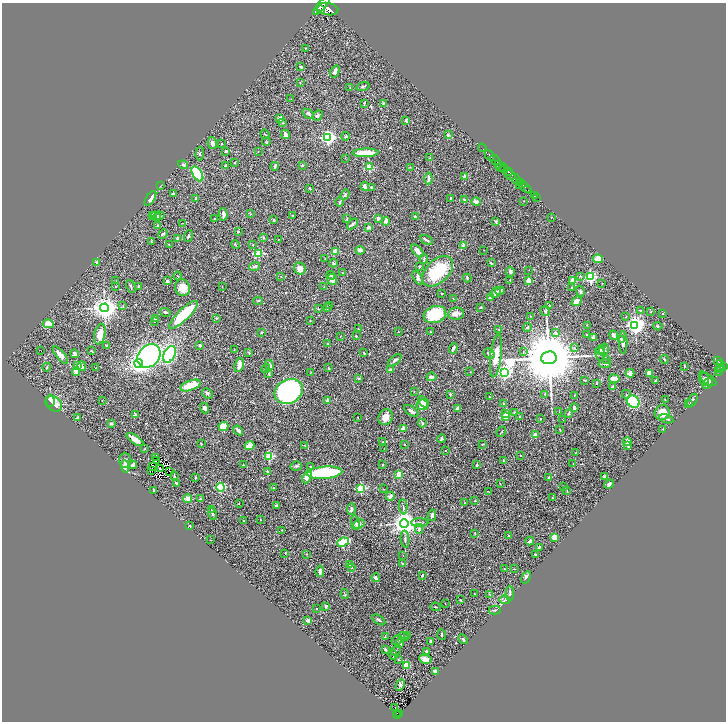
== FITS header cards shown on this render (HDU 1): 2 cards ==
NAXIS1  =                 1448
NAXIS2  =                 1439

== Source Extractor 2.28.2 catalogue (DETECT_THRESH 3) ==
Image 1448 x 1439 px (HDU 1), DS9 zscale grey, zoomed out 1/2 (1 PNG px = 2 x 2 image px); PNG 728 x 724 px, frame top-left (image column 1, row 1438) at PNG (2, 3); each listed source drawn as its Kron ellipse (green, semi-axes under 4 px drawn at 4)
Background 0.739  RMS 0.029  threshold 0.0863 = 3 sigma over >= 5 px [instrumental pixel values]
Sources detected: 458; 39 cannot appear on this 1/2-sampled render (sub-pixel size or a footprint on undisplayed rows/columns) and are neither listed nor drawn; the other 419 listed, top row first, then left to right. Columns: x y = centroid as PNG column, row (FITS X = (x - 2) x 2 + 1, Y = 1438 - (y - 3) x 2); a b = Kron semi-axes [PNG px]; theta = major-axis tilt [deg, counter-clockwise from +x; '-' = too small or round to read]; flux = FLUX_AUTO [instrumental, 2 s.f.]
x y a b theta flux
321 6 12 4 49 4000
321 9 2 1 - 370
328 9 11 6 -10 4900
305 49 3 2 - 1.6
301 67 3 3 - 10
335 71 6 4 56 15
300 83 2 2 - 2.9
363 86 7 2 17 5.9
350 88 3 2 - 2
291 99 3 2 - 1.9
364 103 3 2 - 7.5
384 103 3 2 - 7.2
308 114 6 3 -33 9.4
317 116 5 4 - 12
280 118 4 3 - 31
406 121 3 2 - 9.8
282 123 3 3 - 4.5
265 134 5 2 - 5.7
285 134 4 2 - 25
448 135 2 2 - 19
346 136 4 3 - 5.7
328 137 4 3 - 1400
266 142 4 2 - 2.8
212 143 6 4 -76 21
221 144 2 2 - 2.6
482 148 4 1 - 60
226 151 3 3 - 8
258 152 2 1 - 1.4
365 153 13 3 2 110
200 154 6 3 87 7
490 156 6 2 -46 1300
345 158 3 2 - 2
430 158 3 2 - 5.3
495 160 6 2 -39 1000
235 163 2 2 - 5.5
183 165 5 4 - 8.7
303 165 4 3 - 5.5
499 165 4 2 - 310
225 166 3 2 - 9.2
275 166 4 2 - 15
369 167 3 3 - 190
410 167 3 2 - 2.2
500 167 4 2 - 400
504 168 4 3 - 540
508 172 2 2 - 360
197 174 8 4 -58 350
510 175 6 3 -31 1000
465 176 2 2 - 62
428 178 6 3 89 14
515 179 6 2 -50 2200
520 183 2 2 - 410
161 186 4 2 - 3.3
365 186 4 3 - 22
519 186 2 1 - 27
524 186 10 2 -41 1100
371 187 3 3 - 3.9
310 188 3 2 - 5.8
528 190 3 2 - 230
173 194 3 2 - 7.9
345 195 6 3 70 6.4
534 196 2 1 - 41
536 197 2 1 - 11
150 198 8 4 57 29
451 198 3 2 - 3.5
196 199 2 2 - 22
465 200 4 3 - 7.4
524 201 2 2 - 1.8
340 202 5 2 - 5.8
476 202 4 3 - 26
223 214 6 3 -88 16
250 214 3 2 - 3.4
153 215 4 3 - 33
293 215 2 2 - 5.1
156 216 5 3 - 14
159 216 5 3 - 13
415 216 3 2 - 5.5
551 217 2 1 - 2.9
214 218 2 2 - 2.7
347 218 3 3 - 3.6
378 218 3 3 - 11
274 220 3 3 - 5.7
386 221 4 3 - 21
496 221 4 3 - 5
182 223 2 2 - 2.1
352 224 6 4 43 10
157 226 3 2 - 4.6
368 227 3 3 - 11
238 232 4 3 - 6.4
163 234 5 3 - 7
188 236 6 3 71 6.7
177 238 2 2 - 14
263 238 3 3 - 5.8
278 240 3 2 - 2.3
426 240 7 2 -31 9.2
152 242 2 1 - 1.1
169 244 2 1 - 1.9
236 245 4 2 - 3
253 245 3 2 - 2.8
463 245 2 2 - 46
360 250 4 3 - 19
484 250 2 1 - 1.5
335 251 4 3 - 47
417 251 7 4 -48 31
259 254 3 3 - 200
325 259 2 2 - 2.1
424 259 5 2 - 7.2
598 259 5 4 - 44
96 262 4 2 - 7
333 263 4 2 - 6.5
491 263 3 2 - 4.5
255 266 6 3 20 13
419 267 3 3 - 5
300 269 6 5 - 43
529 270 2 2 - 1.6
438 271 18 11 44 270
510 272 5 3 - 9.8
343 273 2 2 - 2.1
331 275 4 3 - 7.9
178 276 4 2 - 4.3
281 276 2 1 - 1.9
580 276 4 3 - 3.7
590 277 3 3 - 800
418 278 7 3 -60 16
467 278 4 3 - 4.4
332 280 6 5 - 23
510 280 3 2 - 3.6
529 280 2 2 - 95
116 281 3 2 - 2.6
167 281 4 4 - 14
573 281 4 4 - 58
602 283 2 1 - 2.4
139 286 4 4 - 6.2
222 286 2 2 - 2.1
116 287 3 2 - 4.9
131 287 7 3 -65 7.3
324 287 3 2 - 2.2
182 288 8 7 - 79
571 288 3 3 - 3.9
500 291 5 3 - 17
580 291 6 3 -73 8.9
495 293 6 3 44 21
441 294 2 2 - 3.3
490 298 3 3 - 20
453 299 2 2 - 2
258 301 4 2 - 4.5
576 301 5 4 - 43
330 305 3 2 - 2.6
550 305 2 2 - 2.1
123 306 3 2 - 2.6
105 308 4 4 - 4700
327 308 4 3 - 6.4
480 308 3 2 - 6.8
318 309 3 2 - 3
545 311 5 3 - 5.7
641 311 3 3 - 4
165 312 5 3 - 6.3
651 312 3 2 - 3.6
663 313 2 2 - 2.2
435 314 11 8 19 300
456 314 8 6 7 32
183 315 19 5 44 290
530 316 2 2 - 2.8
626 317 2 2 - 2.8
155 319 3 2 - 8.5
216 319 3 3 - 3.8
310 321 2 2 - 2.8
154 322 2 2 - 2
48 324 5 4 - 63
587 325 2 1 - 1.5
635 325 4 4 - 3000
658 326 5 3 - 5.2
527 327 4 3 - 5.2
358 329 3 2 - 4.1
499 330 3 3 - 4.1
262 332 3 2 - 4.4
398 332 2 2 - 4.1
431 332 2 2 - 3.4
556 333 3 3 - 12
100 334 10 5 76 53
587 335 2 2 - 3.8
614 335 4 3 - 22
340 336 2 1 - 1.4
356 336 2 2 - 4.3
593 338 3 2 - 19
621 339 4 3 - 5.6
623 342 11 3 90 16
328 343 2 2 - 4.7
200 345 3 3 - 12
106 346 3 2 - 4.2
453 348 5 3 - 13
574 348 4 3 - 6.4
234 350 2 2 - 2
600 350 5 4 - 11
604 350 6 4 81 12
41 351 2 1 - 22
91 351 3 2 - 3.1
523 352 3 2 - 2.2
249 353 4 2 - 3.9
364 353 3 2 - 3.8
489 353 6 4 -31 14
75 354 4 3 - 16
170 354 9 5 63 750
600 354 7 5 -76 9.5
60 355 11 3 -50 43
149 356 13 10 47 1100
496 356 21 5 83 68
549 358 8 6 6 68000
606 359 4 2 - 4.2
664 359 4 2 - 5.4
395 360 8 3 40 13
718 361 4 2 - 190
139 364 4 4 - 1900
605 364 6 3 -4 9.7
720 364 3 2 - 240
77 365 4 3 - 13
239 365 7 4 73 36
269 365 5 4 - 20
82 366 5 4 - 15
685 366 2 2 - 3.1
47 367 4 2 - 3.3
724 367 3 2 - 370
96 368 2 1 - 2
328 368 3 2 - 2.8
721 368 2 1 - 110
266 369 5 2 - 4.3
720 369 4 2 - 300
390 370 3 3 - 5.9
76 372 4 3 - 38
310 372 2 2 - 1.7
470 372 2 2 - 1.9
504 372 4 4 - 1400
719 372 3 2 - 53
630 373 4 4 - 43
649 373 3 3 - 64
269 374 4 3 - 5.9
431 377 5 3 - 15
359 378 3 3 - 5.4
614 379 5 3 - 61
704 379 7 5 -75 16
585 380 3 2 - 3.6
708 380 9 5 -34 25
656 381 3 2 - 5.2
596 383 3 2 - 3.7
708 384 6 4 48 9.3
190 386 10 5 19 140
613 387 3 3 - 17
289 391 14 12 29 1100
414 392 2 2 - 2.2
207 393 6 4 -46 9.6
450 394 3 3 - 4.7
545 394 3 2 - 2.9
626 394 4 3 - 4.9
574 395 2 2 - 3.5
490 397 3 2 - 2.6
102 400 2 1 - 2.8
328 400 2 2 - 46
665 400 3 2 - 2.2
692 400 7 3 60 7
50 401 6 3 -89 39
633 401 7 5 -39 500
423 402 7 4 -49 41
504 403 2 2 - 3
54 404 9 6 -38 72
689 404 4 2 - 3.6
422 405 6 5 - 75
574 407 4 3 - 7
205 408 5 4 - 11
457 408 3 2 - 8.2
411 411 8 3 -37 15
514 412 3 2 - 3.4
559 412 3 2 - 3.2
506 413 2 2 - 40
662 413 7 7 - 73
569 414 4 3 - 5.2
135 415 2 2 - 47
505 416 3 2 - 190
519 416 3 3 - 4.4
386 417 8 7 - 46
78 418 3 2 - 11
358 418 3 1 - 2.1
541 419 2 2 - 2
666 419 7 3 -14 11
563 420 2 1 - 1.5
422 423 4 3 - 7.9
111 424 4 3 - 9.6
223 426 5 4 - 63
403 429 2 2 - 82
663 429 3 2 - 1.9
238 430 5 2 - 14
560 430 3 2 - 2.8
501 432 5 2 - 3.4
536 434 3 3 - 34
441 439 4 3 - 9.8
135 440 10 3 -35 63
383 441 2 2 - 1.5
627 441 4 4 - 35
201 443 3 2 - 4
404 444 2 2 - 4.4
483 444 3 2 - 2.4
250 446 5 4 - 77
305 446 4 2 - 4.2
628 446 3 2 - 8.1
145 449 2 2 - 4.2
384 449 3 1 - 2
446 450 2 2 - 3.8
576 452 3 2 - 2.5
521 455 2 1 - 2.3
269 456 3 3 - 260
156 458 3 1 - 0.39
125 460 7 6 - 18
156 460 2 1 - 0.49
504 461 4 2 - 4.4
573 463 2 2 - 1.6
133 465 4 3 - 14
243 465 3 2 - 1.7
382 465 2 2 - 7.9
477 465 2 2 - 9
125 466 6 4 -86 23
152 466 2 1 - 0.83
296 466 6 4 14 9
310 467 3 2 - 2.6
160 468 2 1 - 2.4
151 470 3 1 - 2
170 472 3 1 - 4.5
267 472 4 3 - 8.5
325 473 18 6 5 430
399 474 2 2 - 140
174 476 4 2 - 2.9
605 476 3 2 - 12
195 477 2 2 - 5.3
307 477 7 3 66 48
548 478 3 2 - 3.7
176 483 4 2 - 5.6
500 484 3 1 - 2.1
609 484 5 3 - 11
564 486 2 2 - 2.2
220 487 4 3 - 410
274 488 3 3 - 5
361 488 3 3 - 450
384 489 2 2 - 2.2
154 490 3 2 - 9.7
488 491 3 1 - 3
567 491 3 2 - 2.8
390 496 4 3 - 30
552 497 2 2 - 4
188 498 4 4 - 25
200 499 3 2 - 12
475 501 2 2 - 5.4
239 503 2 2 - 3
465 503 2 2 - 1.9
276 506 4 3 - 9.3
403 507 7 3 -86 8.2
351 509 6 3 84 12
211 510 3 2 - 4.3
213 514 6 3 -72 8.4
432 515 6 3 79 13
260 520 3 2 - 2.3
244 521 2 1 - 3.2
355 522 7 4 -76 9.5
404 523 4 4 - 6400
420 523 8 3 0 9.4
358 524 7 4 28 14
190 526 2 2 - 3.8
419 529 5 4 - 9.8
281 530 2 2 - 1.8
475 533 3 2 - 3.3
509 536 3 2 - 4.6
554 537 3 3 - 42
405 539 8 2 -84 7.4
211 540 2 2 - 1.5
530 541 4 3 - 14
343 542 6 3 23 330
539 547 3 2 - 13
285 553 2 2 - 4.4
306 554 2 2 - 2.4
535 554 2 2 - 4.2
403 555 2 2 - 2.8
402 563 2 2 - 26
349 565 2 2 - 3.7
352 567 3 3 - 3.8
504 569 3 2 - 2.1
514 569 2 1 - 1.7
320 571 6 3 84 21
422 575 3 2 - 4.1
526 577 6 3 59 11
376 578 4 3 - 13
510 593 7 2 -88 9.7
345 594 5 2 - 3.6
475 594 2 1 - 1.5
490 595 2 2 - 2.7
460 600 3 2 - 3.5
505 600 5 2 - 4.8
445 603 2 1 - 1.9
326 606 4 3 - 5.9
436 607 5 2 - 4.7
317 608 2 2 - 2.1
495 610 6 2 1 7.1
308 620 3 3 - 20
379 620 7 3 -33 9.8
407 635 3 3 - 4.3
442 635 5 2 - 7.9
385 636 2 2 - 2.7
403 636 5 3 - 7.5
463 639 5 3 - 7.2
397 640 6 2 30 6.1
431 641 2 2 - 11
400 644 3 2 - 7.3
385 649 3 2 - 8.5
396 651 6 2 38 4.1
426 651 2 2 - 11
393 655 5 2 - 6.7
398 659 3 2 - 3
425 659 6 4 -9 30
406 665 3 2 - 180
435 671 3 2 - 30
400 685 6 4 65 11
395 707 2 1 - 2.7
399 713 2 1 - 10
397 715 4 2 - 80
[39 sub-pixel or undisplayed-footprint detections neither listed nor drawn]